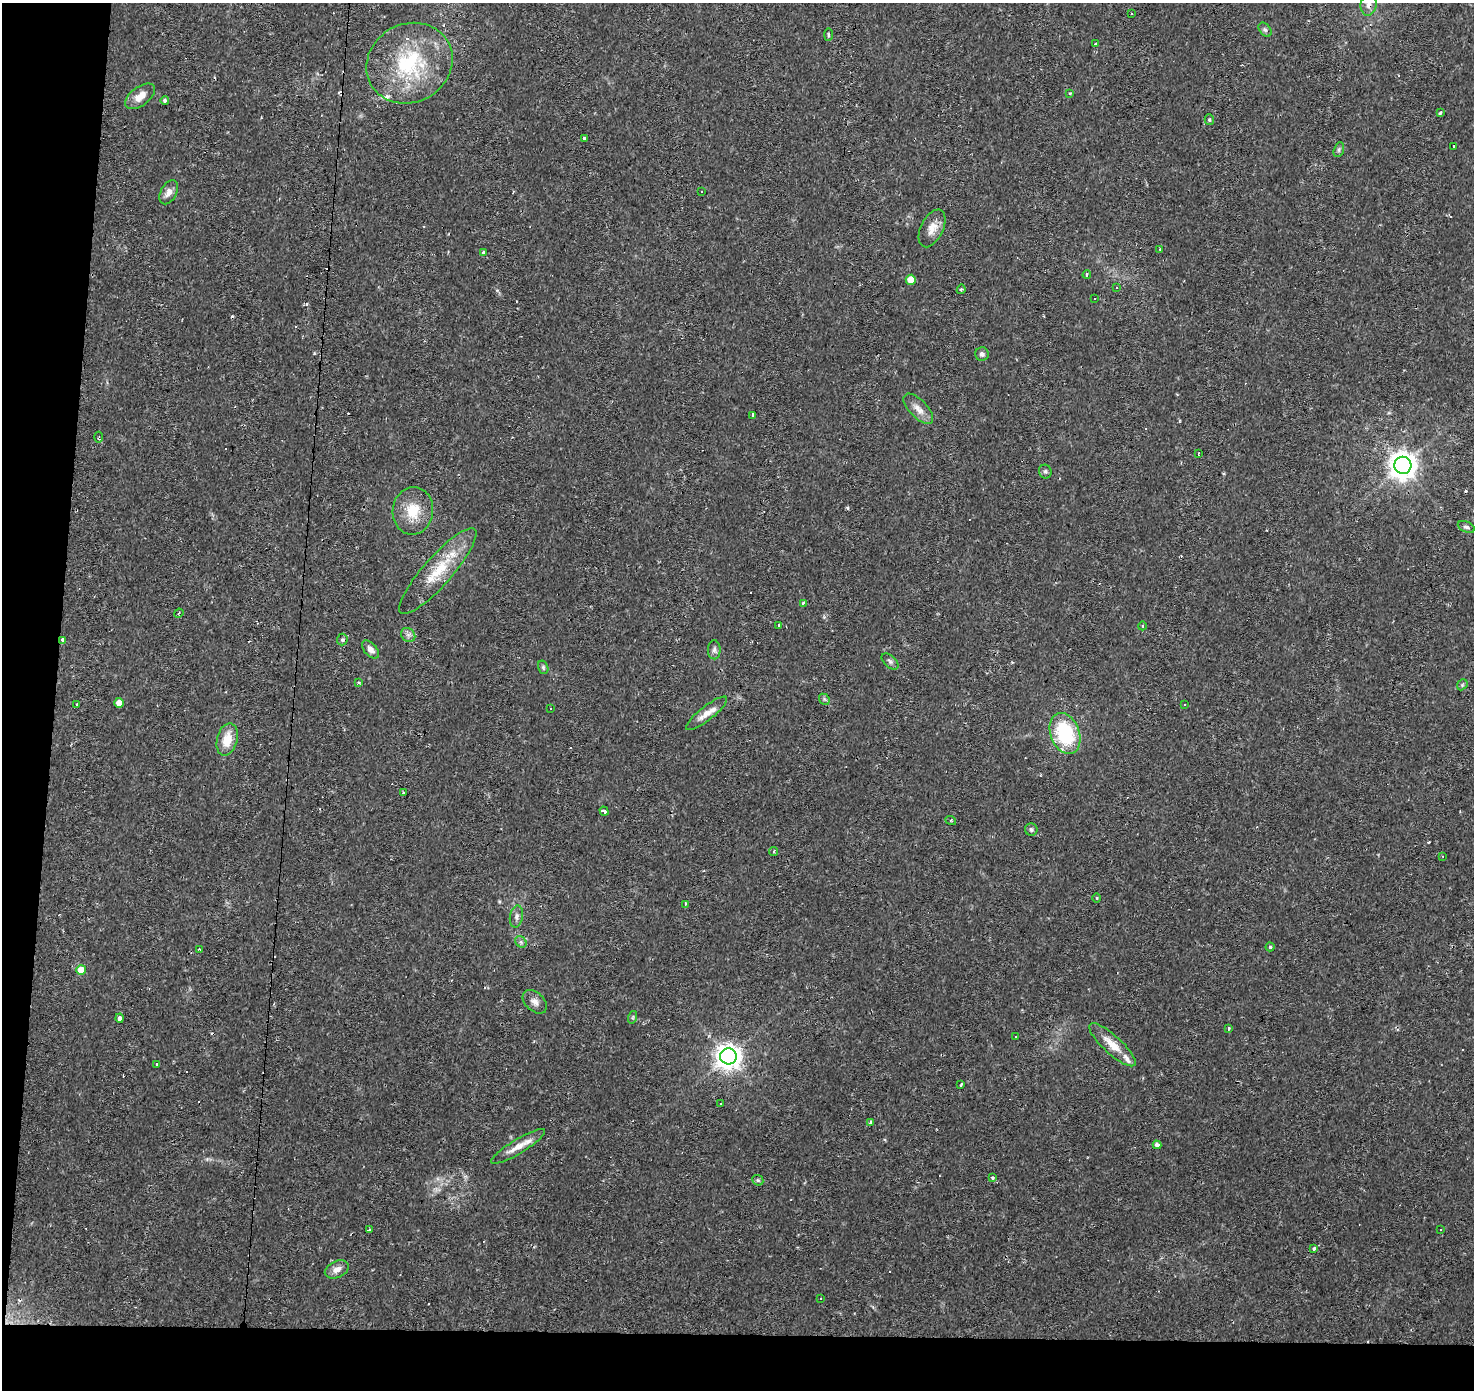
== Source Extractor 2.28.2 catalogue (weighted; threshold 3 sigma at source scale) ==
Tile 7 of 3 x 3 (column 1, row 3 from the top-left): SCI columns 1-1472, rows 226-1613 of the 4422 x 4663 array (HDU 1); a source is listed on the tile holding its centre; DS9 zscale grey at full resolution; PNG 1476 x 1392 px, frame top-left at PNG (2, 3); each listed source drawn as its Kron ellipse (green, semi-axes under 4 px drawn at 4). Shown black and unused: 8% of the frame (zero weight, under 2 of 3 exposures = <1% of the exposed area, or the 3 px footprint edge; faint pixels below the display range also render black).
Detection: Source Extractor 2.28.2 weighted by HDU 2 'WHT'; one run over the whole footprint, this tile lists its part. Background 0.0434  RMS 0.0035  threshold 0.0159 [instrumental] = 3 sigma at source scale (4.5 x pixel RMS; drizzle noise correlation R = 1.50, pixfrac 1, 0.0396/0.0396 arcsec/px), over >= 5 px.
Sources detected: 117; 26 cosmic-ray / hot-pixel residue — neither listed nor drawn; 3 inside a brighter listed object's ellipse — not listed separately; the other 88 listed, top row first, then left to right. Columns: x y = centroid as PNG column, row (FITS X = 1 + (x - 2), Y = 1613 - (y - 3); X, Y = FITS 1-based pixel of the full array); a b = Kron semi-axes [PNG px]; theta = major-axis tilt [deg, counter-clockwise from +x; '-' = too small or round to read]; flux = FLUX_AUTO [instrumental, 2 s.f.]
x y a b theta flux
1369 5 11 8 83 2
1131 13 3 3 - 1.3
1265 30 8 5 -53 0.82
828 35 6 3 90 0.45
1096 44 3 3 - 1
410 63 44 39 29 33
1070 93 4 3 - 0.44
140 96 17 9 37 4.1
165 100 4 4 - 0.68
1440 113 4 3 - 0.54
1209 120 5 4 - 0.55
585 138 3 3 - 11
1454 146 3 3 - 1.4
1339 150 8 5 72 0.74
701 191 3 3 - 0.89
169 192 13 8 62 2.4
932 228 20 11 64 3.9
1160 249 4 3 - 0.33
483 253 3 3 - 1.4
1087 275 4 3 - 1.7
911 280 5 5 - 5.1
1117 288 3 2 - 0.42
961 289 5 4 - 0.51
1095 299 3 3 - 1.4
982 354 7 6 - 1.2
918 409 19 9 -46 3.3
753 415 4 3 - 1.6
99 437 5 3 - 0.42
1198 453 3 2 - 0.34
1403 465 8 8 - 420
1045 472 7 6 - 0.75
413 511 24 20 83 9.6
1466 527 9 5 -23 0.88
438 571 56 14 49 14
803 603 4 3 - 2.4
179 613 5 3 - 0.42
778 625 3 3 - 0.94
1142 626 4 3 - 0.33
408 635 8 6 -44 1.1
63 640 4 3 - 4.8
342 640 6 5 - 0.62
370 649 11 6 -48 2.1
714 650 9 6 -90 1.1
890 661 10 5 -43 0.95
543 667 7 5 -75 0.62
359 682 4 3 - 0.65
1462 685 6 4 47 0.52
824 699 6 4 -48 0.6
119 703 5 5 - 3.4
1184 704 3 3 - 1.1
77 705 3 3 - 0.51
551 709 3 3 - 0.64
707 713 25 7 38 3.7
1065 733 21 14 -69 24
227 739 17 10 75 6.6
403 793 3 2 - 0.41
604 811 5 3 - 2.1
951 821 5 3 - 0.43
1031 829 6 6 - 0.81
774 851 4 2 - 0.38
1443 856 3 2 - 0.25
1097 898 5 3 - 0.3
685 904 4 3 - 1.1
516 917 11 6 80 1.4
521 942 6 5 - 0.69
1270 947 4 4 - 0.47
199 949 3 2 - 0.45
81 970 5 5 - 6.9
535 1002 14 9 -42 2.1
633 1017 6 4 72 0.5
120 1018 4 3 - 8.5
1228 1028 3 3 - 1.2
1015 1037 3 3 - 1.4
1112 1045 30 9 -43 6
728 1056 8 8 - 330
156 1064 3 2 - 0.69
961 1085 3 2 - 0.46
721 1103 3 3 - 0.66
870 1122 3 3 - 2.9
1157 1145 4 4 - 1.3
518 1146 31 7 31 4.4
992 1178 3 3 - 0.69
758 1180 6 5 - 0.53
369 1230 3 3 - 0.86
1440 1230 3 2 - 0.36
1314 1249 4 3 - 1.1
337 1269 12 8 25 2.3
821 1299 3 3 - 1.2
Overlapping masked pixels (flux is a lower limit): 2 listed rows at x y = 1369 5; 63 640
Isophote crosses this tile's border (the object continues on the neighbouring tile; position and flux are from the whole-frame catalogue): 1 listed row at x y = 1369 5